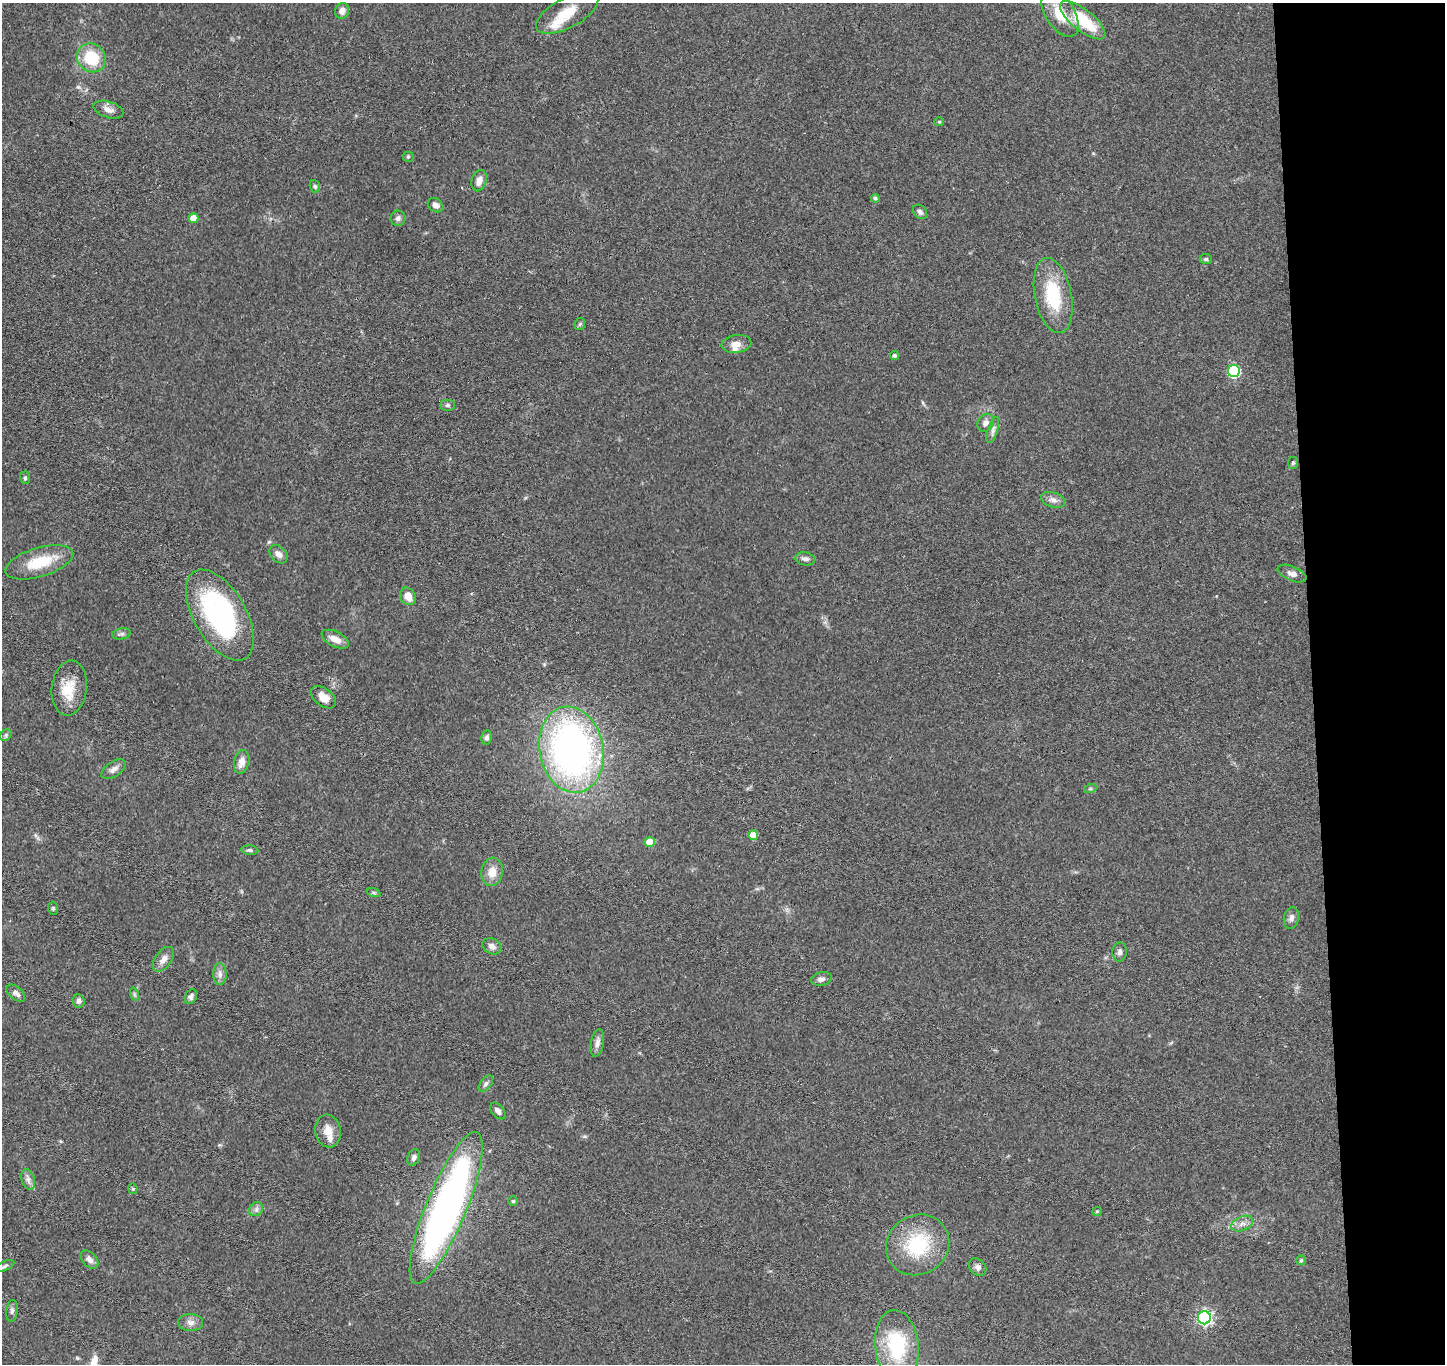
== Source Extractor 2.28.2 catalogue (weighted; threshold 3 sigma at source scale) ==
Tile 6 of 3 x 3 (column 3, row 2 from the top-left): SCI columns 2944-4386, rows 1514-2875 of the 4442 x 4368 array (HDU 1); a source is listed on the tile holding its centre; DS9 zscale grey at full resolution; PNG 1447 x 1366 px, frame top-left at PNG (2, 3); each listed source drawn as its Kron ellipse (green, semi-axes under 4 px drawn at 4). Shown black and unused: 9% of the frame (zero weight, under 3 of 4 exposures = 6% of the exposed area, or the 3 px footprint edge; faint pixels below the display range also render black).
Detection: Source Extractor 2.28.2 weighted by HDU 2 'WHT'; one run over the whole footprint, this tile lists its part. Background 0.0792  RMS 0.0058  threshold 0.0261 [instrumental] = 3 sigma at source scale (4.5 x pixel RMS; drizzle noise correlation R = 1.50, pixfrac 1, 0.05/0.05 arcsec/px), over >= 5 px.
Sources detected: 85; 5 inside a brighter listed object's ellipse — not listed separately; the other 80 listed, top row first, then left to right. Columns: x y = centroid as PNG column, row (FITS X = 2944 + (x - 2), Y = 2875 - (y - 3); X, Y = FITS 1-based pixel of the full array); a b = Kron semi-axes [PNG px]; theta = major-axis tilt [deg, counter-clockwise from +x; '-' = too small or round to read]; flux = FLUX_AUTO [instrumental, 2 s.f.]
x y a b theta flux
342 11 8 7 - 3.6
567 13 34 15 28 15
1060 14 26 14 -57 15
1083 20 27 10 -38 26
91 58 15 13 -43 21
108 110 15 8 -18 3.9
939 122 5 4 - 0.6
408 157 5 5 - 0.82
479 181 11 7 74 4.4
315 186 6 5 - 1.1
875 198 4 4 - 1.2
436 205 8 6 -36 2.6
920 212 8 6 -46 1.7
193 218 5 5 - 7.4
398 218 7 7 - 2
1206 259 6 5 - 1
1053 295 38 18 -79 32
580 324 6 5 - 0.95
736 344 15 9 9 4.8
894 356 4 4 - 1.2
1234 371 6 6 - 62
448 405 7 5 0 1.2
985 423 9 7 57 2.7
993 430 13 5 72 1.9
1293 463 6 5 - 1
25 478 6 5 - 0.9
1053 500 12 7 -18 2.9
279 554 10 7 -47 3.4
805 559 10 6 -11 2.3
39 562 35 14 17 21
1292 574 15 7 -23 3.4
408 596 9 7 -59 6.4
220 615 50 26 -60 110
121 634 9 5 10 1.6
335 639 14 7 -27 5.4
69 688 27 17 83 14
323 697 14 8 -38 6
6 735 6 5 - 1.1
487 737 7 5 80 1.7
571 750 43 32 -79 230
242 762 12 7 76 4.6
114 769 14 7 35 2.9
1090 789 6 4 19 0.8
753 835 5 5 - 10
650 842 5 5 - 9.8
250 850 8 4 -5 1.3
492 872 14 10 81 7
374 893 7 4 -19 0.91
53 908 6 5 - 0.88
1291 918 11 7 77 2.5
492 946 10 7 -28 3
1120 952 9 7 86 1.9
163 959 14 8 54 3.9
220 974 11 6 -89 2.7
821 979 10 6 13 2.4
16 993 11 6 -40 2.5
134 994 7 4 -72 0.89
191 997 8 5 61 1.8
79 1001 7 6 - 1.9
597 1043 14 6 80 2.8
486 1084 9 5 52 1.6
498 1111 9 6 -50 2.3
328 1131 16 12 -80 6.9
414 1157 8 6 66 2
28 1180 11 6 -73 2.6
133 1189 5 4 - 0.74
513 1201 5 4 - 0.84
446 1208 82 20 67 280
256 1209 8 6 47 2
1097 1211 5 4 - 0.64
1242 1224 11 7 23 3.1
918 1245 32 29 33 38
89 1260 10 6 -47 3.1
1301 1260 5 5 - 0.76
5 1266 10 4 24 1.4
978 1267 10 7 -45 2.2
12 1311 11 6 84 1.8
1204 1318 6 6 - 130
191 1322 12 8 0 3.4
897 1346 36 21 -84 38